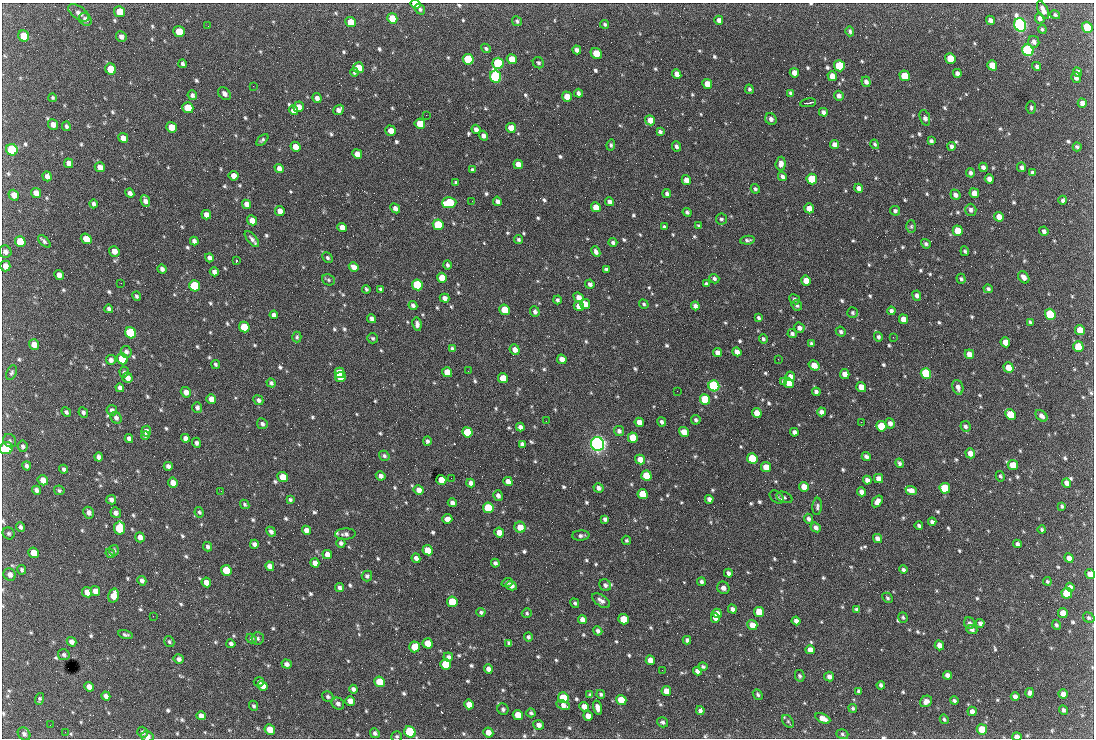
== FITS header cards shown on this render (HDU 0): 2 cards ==
NAXIS1  =                 1092 /fastest changing axis
NAXIS2  =                  736 /next to fastest changing axis

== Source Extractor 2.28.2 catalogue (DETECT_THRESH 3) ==
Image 1092 x 736 px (HDU 0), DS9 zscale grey, 1 PNG px = 1 image px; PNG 1096 x 740 px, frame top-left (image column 1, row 736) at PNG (2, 3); each listed source drawn as its Kron ellipse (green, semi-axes under 4 px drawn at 4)
Background 1860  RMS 40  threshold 119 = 3 sigma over >= 5 px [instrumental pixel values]
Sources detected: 825; of the 825, the 500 brightest by FLUX_AUTO listed and drawn (325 fainter detections omitted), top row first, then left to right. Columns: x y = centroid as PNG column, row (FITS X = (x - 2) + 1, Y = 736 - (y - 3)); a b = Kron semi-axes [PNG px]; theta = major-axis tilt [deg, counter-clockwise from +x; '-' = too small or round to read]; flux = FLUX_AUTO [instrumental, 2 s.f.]
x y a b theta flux
415 4 5 3 - 5.4e+04
420 9 6 4 -52 6.1e+03
1043 10 10 5 -64 1.6e+04
120 12 5 5 - 7.1e+04
79 13 12 6 -34 1.5e+04
1055 15 5 4 - 4.9e+03
392 18 5 5 - 5.0e+04
1040 18 5 4 - 9.1e+03
85 19 7 5 -45 1.1e+04
719 20 4 4 - 1.0e+04
990 20 5 4 - 1.2e+04
517 21 5 4 - 5.4e+03
351 22 5 5 - 5.3e+04
605 24 4 4 - 4.8e+03
1020 25 7 6 - 1.1e+06
208 26 2 2 - 4.7e+03
1087 27 5 5 - 1.5e+05
1042 29 4 3 - 4.8e+03
179 31 5 5 - 4.6e+04
850 31 5 4 - 5.8e+03
24 36 6 5 - 7.2e+04
121 36 5 5 - 1.1e+04
1034 42 6 5 - 1.0e+04
486 48 5 4 - 5.1e+03
577 50 4 4 - 9.7e+03
1028 50 6 5 - 7.4e+05
596 53 6 5 - 5.8e+04
950 58 5 5 - 5.5e+04
468 59 5 5 - 1.6e+05
512 59 5 5 - 3.6e+04
498 63 6 5 - 2.6e+05
538 63 6 5 - 5.1e+03
183 64 4 4 - 6.5e+03
992 65 5 5 - 5.5e+04
839 66 5 5 - 1.9e+05
1037 66 5 4 - 6.0e+03
358 68 5 5 - 4.4e+04
111 69 6 5 - 7.5e+04
354 72 4 4 - 4.9e+03
1078 72 5 4 - 1.2e+04
794 73 5 4 - 2.0e+04
957 73 4 4 - 9.3e+03
677 74 5 4 - 1.6e+04
832 76 5 4 - 2.5e+04
905 76 5 5 - 8.8e+04
495 77 6 5 - 5.4e+05
1076 78 5 4 - 1.0e+04
866 82 5 4 - 9.9e+03
707 84 5 4 - 3.0e+04
253 86 2 2 - 1.9e+04
749 89 5 4 - 5.0e+03
578 93 4 4 - 8.9e+03
791 93 4 3 - 4.7e+03
224 94 7 5 -48 1.2e+04
192 95 5 4 - 7.3e+03
839 96 5 4 - 9.5e+03
567 97 5 4 - 3.9e+04
53 98 4 4 - 4.6e+03
317 98 5 4 - 1.2e+04
808 103 8 2 10 8.7e+03
1082 103 4 4 - 1.2e+04
298 107 5 5 - 2.0e+04
1031 107 6 4 -90 5.0e+03
188 108 6 5 - 6.0e+04
293 110 5 4 - 1.3e+04
339 110 6 4 40 1.3e+04
823 112 4 4 - 8.9e+03
426 115 2 2 - 6.2e+03
925 118 8 5 -71 1.1e+04
771 119 6 5 - 1.1e+04
650 120 5 5 - 2.9e+04
53 124 5 5 - 1.4e+04
420 124 5 5 - 4.8e+04
66 126 5 4 - 6.0e+03
171 127 5 5 - 3.7e+04
511 128 5 5 - 3.2e+04
476 129 4 4 - 1.2e+04
391 131 5 5 - 2.5e+04
660 131 4 3 - 6.3e+03
483 136 5 4 - 1.1e+04
123 138 5 4 - 2.1e+04
262 140 7 4 45 5.2e+03
931 141 4 3 - 6.4e+03
834 144 5 4 - 1.5e+04
875 144 5 4 - 4.9e+03
611 145 6 4 83 5.1e+03
676 146 5 4 - 6.9e+03
951 146 4 3 - 7.7e+03
296 147 5 4 - 2.6e+04
1077 147 4 3 - 5.3e+03
12 150 6 5 - 2.5e+05
357 154 5 4 - 2.1e+04
69 163 5 4 - 1.5e+04
518 164 5 4 - 2.8e+04
781 164 7 5 84 1.5e+04
100 167 5 4 - 1.6e+04
983 167 4 4 - 9.3e+03
1022 167 5 4 - 7.3e+03
279 168 5 4 - 1.2e+04
472 170 4 3 - 5.8e+03
970 173 5 4 - 7.3e+03
1032 173 4 3 - 6.9e+03
47 176 5 4 - 1.1e+04
234 176 5 5 - 2.0e+04
782 176 5 4 - 7.8e+03
812 179 5 5 - 1.4e+05
989 179 5 4 - 1.3e+04
686 180 5 4 - 1.8e+04
456 182 4 4 - 5.2e+03
859 188 4 4 - 1.3e+04
755 189 5 4 - 4.9e+03
36 193 5 5 - 1.9e+04
130 193 5 4 - 1.0e+04
974 193 5 4 - 2.3e+04
667 194 4 4 - 7.4e+03
14 195 5 5 - 2.0e+04
955 195 5 4 - 1.0e+04
1063 200 4 4 - 6.6e+03
145 201 6 4 -67 1.2e+04
472 201 2 2 - 5.7e+03
497 201 5 4 - 1.0e+04
610 202 4 4 - 9.8e+03
449 203 7 5 4 1.6e+05
94 204 4 4 - 7.9e+03
247 204 5 4 - 1.7e+04
596 207 5 4 - 3.1e+04
395 208 5 4 - 1.2e+04
809 208 5 4 - 3.1e+04
971 210 6 5 - 9.2e+03
280 211 5 4 - 1.7e+04
895 211 5 4 - 6.3e+03
687 212 4 3 - 6.0e+03
206 215 5 4 - 1.6e+04
999 217 5 4 - 2.5e+04
721 219 5 5 - 5.4e+03
252 220 5 4 - 2.2e+04
438 225 5 5 - 1.4e+05
699 226 3 3 - 4.6e+03
911 226 6 5 - 4.8e+03
342 227 5 4 - 2.3e+04
664 227 4 3 - 4.9e+03
958 231 5 5 - 5.3e+04
1044 231 5 4 - 7.5e+03
86 239 5 5 - 3.2e+04
252 239 9 4 -51 1.0e+04
519 239 4 4 - 5.6e+03
747 240 7 4 6 6.2e+03
44 241 8 3 -44 7.4e+03
194 241 4 4 - 8.6e+03
20 242 5 5 - 9.4e+04
613 242 4 4 - 6.9e+03
926 244 5 4 - 6.1e+03
114 251 5 5 - 1.9e+04
965 251 5 4 - 5.2e+03
5 252 6 6 - 1.1e+04
596 252 5 4 - 8.5e+03
209 258 4 4 - 8.5e+03
327 258 6 4 -47 5.5e+03
236 261 3 2 - 1.2e+05
447 265 5 4 - 6.2e+03
5 266 5 5 - 1.8e+04
354 267 5 4 - 2.0e+04
162 269 5 4 - 8.9e+03
606 269 4 3 - 5.5e+03
214 272 5 4 - 1.2e+04
59 275 5 4 - 1.5e+04
1024 277 7 5 -51 1.5e+04
442 278 5 5 - 5.3e+04
714 279 5 4 - 6.8e+03
961 279 5 4 - 5.0e+03
328 280 7 5 -23 5.6e+03
806 281 5 4 - 3.9e+04
121 283 2 2 - 8.9e+03
590 284 5 4 - 9.0e+03
706 284 4 3 - 7.2e+03
417 285 5 5 - 2.4e+05
195 286 6 5 - 2.0e+05
366 289 4 3 - 4.9e+03
380 289 4 3 - 4.9e+03
988 289 4 4 - 6.3e+03
136 296 5 4 - 5.5e+03
917 296 5 4 - 9.3e+03
579 297 5 4 - 1.6e+04
444 298 5 4 - 1.2e+04
795 299 6 5 - 6.6e+03
557 300 4 4 - 5.9e+03
585 304 5 5 - 2.6e+04
644 304 5 4 - 4.5e+03
413 305 4 4 - 7.4e+03
797 305 5 5 - 6.4e+03
579 306 5 4 - 2.5e+04
695 306 4 4 - 9.5e+03
109 309 4 4 - 7.2e+03
505 310 5 5 - 8.0e+04
891 311 4 4 - 9.4e+03
535 312 5 4 - 8.3e+03
853 313 5 5 - 5.4e+03
1050 314 5 5 - 2.4e+05
274 315 4 4 - 1.1e+04
758 318 4 3 - 5.8e+03
372 319 5 4 - 8.5e+03
903 319 5 4 - 2.6e+04
1030 322 4 3 - 5.1e+03
417 324 7 4 -81 1.1e+04
244 327 5 5 - 8.4e+04
799 328 5 5 - 1.1e+04
1080 330 5 5 - 4.1e+04
841 332 5 4 - 6.5e+03
130 333 6 5 - 2.9e+05
792 334 4 4 - 6.9e+03
297 337 5 4 - 4.9e+03
878 337 5 4 - 6.2e+03
893 337 2 2 - 1.5e+04
373 338 5 5 - 4.9e+03
763 339 4 4 - 5.2e+03
1005 342 5 4 - 3.3e+04
812 344 4 3 - 5.9e+03
34 345 5 5 - 2.6e+04
1078 347 5 5 - 8.9e+04
452 349 4 4 - 4.7e+03
515 350 5 4 - 1.7e+04
126 352 6 5 - 8.5e+03
717 352 5 4 - 1.5e+04
737 352 5 4 - 1.5e+04
969 354 5 4 - 2.2e+04
122 359 6 5 - 1.1e+05
562 359 5 4 - 1.9e+04
778 359 2 2 - 1.2e+04
111 360 5 5 - 1.0e+04
216 364 5 4 - 5.1e+03
814 365 6 4 -34 3.3e+04
1008 368 5 5 - 3.4e+04
468 371 2 2 - 5.8e+03
124 372 5 4 - 4.8e+03
447 372 5 5 - 3.6e+04
12 373 8 4 65 5.2e+03
339 373 5 5 - 7.2e+04
926 373 5 5 - 2.6e+05
845 374 5 4 - 2.3e+04
790 376 5 4 - 1.3e+04
340 377 5 5 - 7.0e+04
127 378 5 5 - 1.4e+04
503 378 5 5 - 4.3e+04
783 381 4 4 - 5.6e+03
271 383 5 4 - 6.5e+03
789 383 5 4 - 2.5e+04
714 386 5 5 - 6.3e+05
861 387 5 4 - 3.2e+04
958 387 7 5 -73 1.1e+04
120 388 4 4 - 9.6e+03
677 391 2 2 - 5.7e+03
186 392 5 5 - 1.6e+04
816 392 4 3 - 7.6e+03
211 399 5 4 - 1.9e+04
705 399 5 5 - 1.6e+05
258 400 5 4 - 7.9e+03
197 408 5 5 - 7.1e+03
112 410 5 5 - 8.5e+03
66 412 5 4 - 6.1e+03
821 412 4 4 - 1.1e+04
83 413 5 4 - 7.5e+03
757 413 5 4 - 3.6e+04
1011 414 5 5 - 9.3e+04
1041 416 7 4 -42 1.2e+04
116 418 6 5 - 8.8e+03
696 420 5 5 - 5.8e+03
546 421 2 2 - 6.5e+03
639 422 5 4 - 2.2e+04
662 422 4 4 - 7.2e+03
861 422 2 2 - 7.5e+03
890 423 5 4 - 1.2e+04
262 424 6 5 - 7.5e+03
881 426 5 5 - 9.1e+04
965 426 5 5 - 7.4e+03
520 427 4 4 - 1.0e+04
146 431 5 5 - 1.2e+04
619 431 5 5 - 9.3e+03
467 432 5 5 - 1.2e+05
684 432 5 4 - 3.1e+04
794 432 4 4 - 8.9e+03
145 435 4 4 - 5.2e+03
185 438 4 4 - 1.0e+04
633 438 5 5 - 1.0e+05
129 439 4 4 - 9.3e+03
10 441 7 6 - 5.7e+03
427 441 4 4 - 6.4e+03
197 443 5 4 - 7.3e+03
522 444 4 4 - 8.1e+03
597 444 7 6 - 1.5e+06
22 446 5 5 - 6.7e+03
6 448 7 6 - 1.9e+05
970 453 5 4 - 2.0e+04
384 456 5 4 - 5.7e+03
98 457 5 4 - 9.2e+03
866 457 4 4 - 8.9e+03
640 459 5 4 - 2.8e+04
752 459 5 5 - 1.5e+05
899 463 5 4 - 6.4e+03
1013 465 5 5 - 4.3e+04
27 466 4 4 - 6.8e+03
168 466 4 4 - 9.5e+03
766 467 5 4 - 3.6e+04
64 469 4 3 - 7.2e+03
381 476 5 4 - 9.9e+03
646 476 5 5 - 1.2e+05
1000 476 5 4 - 4.8e+03
283 477 5 5 - 4.2e+04
451 478 2 2 - 4.8e+03
878 478 5 4 - 1.6e+04
43 480 5 5 - 2.0e+04
441 480 5 5 - 5.3e+04
867 480 4 4 - 1.2e+04
508 481 5 4 - 1.9e+04
173 483 5 5 - 2.3e+04
471 483 4 4 - 1.2e+04
1067 483 5 4 - 1.4e+04
804 487 5 4 - 2.9e+04
598 488 5 4 - 1.1e+04
945 488 5 5 - 1.5e+05
36 490 5 4 - 1.1e+04
59 490 5 4 - 4.7e+03
419 490 5 5 - 1.7e+04
221 491 2 2 - 7.5e+03
911 491 5 4 - 2.3e+04
861 492 5 4 - 1.3e+04
643 494 5 5 - 8.8e+04
498 496 5 5 - 1.1e+04
777 497 8 5 -37 8.1e+03
784 497 8 5 -22 7.4e+03
709 499 4 4 - 1.1e+04
111 500 5 4 - 1.1e+04
290 500 4 3 - 5.2e+03
877 501 6 4 55 1.6e+04
452 503 4 4 - 1.1e+04
245 504 5 4 - 4.6e+03
817 506 8 5 85 6.8e+03
1062 506 4 3 - 5.0e+03
488 508 5 5 - 1.7e+05
199 512 5 4 - 5.1e+03
89 513 6 5 - 1.1e+04
116 513 5 5 - 9.6e+03
447 519 5 4 - 1.6e+04
605 519 4 4 - 7.3e+03
808 519 5 4 - 7.7e+03
932 522 4 4 - 8.8e+03
919 525 4 3 - 6.7e+03
20 527 4 3 - 5.9e+03
520 527 6 5 - 3.1e+04
816 527 5 4 - 9.9e+03
119 528 6 5 - 1.6e+05
306 530 4 4 - 1.2e+04
1042 530 4 3 - 4.5e+03
271 532 5 4 - 7.6e+03
9 533 6 5 - 5.6e+03
499 533 5 4 - 3.1e+04
345 534 10 5 3 9.3e+03
581 535 8 5 2 8.1e+03
140 537 5 4 - 1.4e+04
877 538 5 4 - 1.3e+04
626 540 5 4 - 4.6e+03
341 543 5 4 - 7.8e+03
254 544 4 4 - 1.1e+04
1017 544 4 4 - 7.1e+03
208 547 5 4 - 6.4e+03
114 550 5 5 - 5.6e+03
428 550 5 5 - 4.6e+04
34 553 5 5 - 4.1e+04
110 553 5 4 - 4.9e+03
327 554 5 4 - 1.9e+04
416 558 5 4 - 1.1e+04
1069 558 5 4 - 1.7e+04
315 563 4 4 - 1.5e+04
495 563 4 4 - 7.9e+03
270 566 5 4 - 1.7e+04
22 570 5 3 - 5.7e+03
226 570 5 5 - 8.3e+04
903 570 4 4 - 6.6e+03
728 573 4 4 - 8.7e+03
10 574 6 6 - 1.3e+04
1090 574 5 4 - 2.2e+04
367 576 5 5 - 6.4e+03
142 581 5 4 - 9.4e+03
1047 581 4 4 - 4.6e+03
206 582 5 4 - 2.2e+04
701 582 4 3 - 7.0e+03
507 583 6 4 18 5.6e+03
605 585 6 5 - 8.0e+03
511 586 5 4 - 1.2e+04
1070 587 4 4 - 1.1e+04
340 588 4 4 - 9.9e+03
723 588 6 6 - 1.3e+04
95 591 5 4 - 2.3e+04
87 592 5 5 - 2.7e+04
1067 593 5 5 - 1.2e+05
113 596 7 5 76 2.8e+04
887 598 6 4 -47 5.2e+03
601 601 10 5 -34 1.0e+04
452 602 5 5 - 1.2e+05
575 603 5 3 - 4.9e+03
732 609 5 4 - 9.2e+03
857 609 4 3 - 5.6e+03
481 612 4 4 - 6.1e+03
759 612 5 5 - 6.2e+04
527 613 5 4 - 4.6e+03
717 613 5 4 - 1.8e+04
1063 613 5 4 - 2.4e+04
153 616 2 2 - 1.0e+04
903 617 5 4 - 4.8e+03
715 618 5 4 - 2.0e+04
1089 618 6 4 -33 5.7e+03
582 619 4 4 - 1.3e+04
624 619 5 5 - 7.3e+04
796 621 4 4 - 1.1e+04
969 623 6 5 - 7.7e+03
980 623 4 4 - 8.4e+03
752 625 5 5 - 2.3e+04
1056 625 5 4 - 5.5e+03
972 630 5 4 - 6.7e+03
598 631 4 4 - 8.7e+03
125 635 7 4 -13 5.8e+03
528 637 4 4 - 5.3e+03
251 638 5 4 - 5.7e+03
258 638 6 6 - 5.8e+03
687 640 4 4 - 6.5e+03
71 642 5 4 - 1.3e+04
169 642 6 4 -57 4.9e+03
428 643 5 5 - 5.7e+04
509 643 4 3 - 6.4e+03
231 644 4 4 - 7.7e+03
939 645 5 4 - 1.9e+04
415 647 5 5 - 5.2e+04
810 650 5 4 - 1.9e+04
64 655 6 5 - 6.4e+03
448 657 5 4 - 9.2e+03
179 659 5 5 - 9.5e+03
650 660 5 4 - 1.9e+04
287 664 5 4 - 1.0e+04
446 664 5 5 - 9.4e+04
703 667 4 4 - 5.3e+03
488 669 4 4 - 1.2e+04
662 670 2 2 - 6.2e+03
697 671 4 4 - 1.2e+04
947 675 4 4 - 1.3e+04
800 676 6 5 - 5.3e+03
829 677 5 4 - 1.1e+04
259 682 5 4 - 5.1e+03
379 682 5 5 - 8.2e+04
881 685 4 3 - 6.6e+03
263 686 5 4 - 2.0e+04
89 687 5 4 - 1.5e+04
353 689 4 4 - 8.3e+03
666 691 5 4 - 2.3e+04
859 691 4 3 - 5.4e+03
1030 693 5 4 - 9.7e+03
590 694 4 4 - 4.6e+03
601 694 4 4 - 5.4e+03
758 694 6 4 -49 5.5e+03
1063 694 5 4 - 1.4e+04
106 696 5 4 - 9.9e+03
1015 696 4 4 - 9.8e+03
328 697 6 5 - 5.8e+03
563 698 5 5 - 1.0e+05
40 699 6 4 72 5.2e+03
621 700 5 5 - 5.7e+04
350 701 5 4 - 1.8e+04
926 701 6 5 - 1.3e+04
954 701 4 3 - 4.9e+03
338 704 6 5 - 9.4e+03
469 704 5 4 - 2.9e+04
563 705 7 4 -25 1.3e+04
253 706 5 4 - 5.2e+03
584 707 5 4 - 2.0e+04
597 708 7 4 -73 1.4e+04
853 708 4 4 - 5.1e+03
503 709 6 5 - 6.8e+03
1063 710 5 4 - 6.7e+03
700 711 4 4 - 7.6e+03
972 711 5 4 - 1.2e+04
531 713 4 3 - 5.5e+03
518 715 5 5 - 4.1e+04
201 716 5 4 - 1.3e+04
588 716 5 4 - 2.0e+04
823 718 8 4 -26 2.1e+04
944 719 5 4 - 4.9e+03
788 721 7 5 -54 5.4e+03
663 722 5 5 - 6.0e+03
50 725 2 2 - 4.6e+03
539 725 5 5 - 1.3e+04
270 729 5 5 - 3.8e+04
982 729 5 5 - 7.3e+04
65 732 2 2 - 9.7e+03
143 732 6 5 - 6.9e+03
410 732 6 5 - 3.0e+05
488 732 5 4 - 2.0e+04
375 733 5 4 - 7.6e+03
24 734 7 5 -50 8.5e+03
842 734 6 4 -19 5.0e+03
147 736 6 5 - 1.5e+04
397 736 5 5 - 5.3e+03
1017 737 5 4 - 1.5e+04
At the frame edge (FLAGS 8, measured only in part): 7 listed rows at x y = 415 4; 6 448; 1090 574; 410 732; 147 736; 397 736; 1017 737
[325 fainter detections neither listed nor drawn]